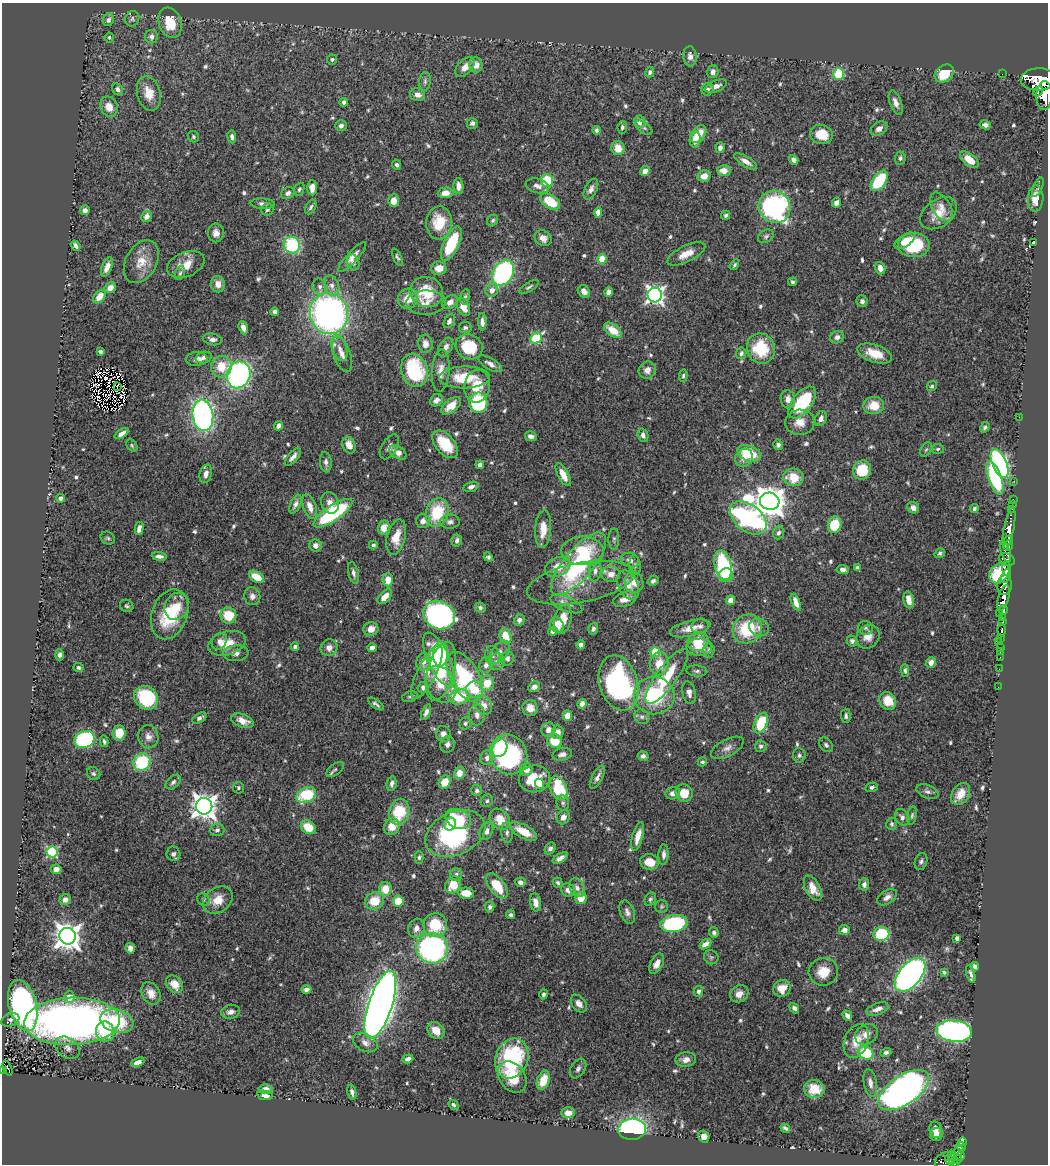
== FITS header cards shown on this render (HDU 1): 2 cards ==
NAXIS1  =                 1046
NAXIS2  =                 1162

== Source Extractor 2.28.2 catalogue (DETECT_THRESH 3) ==
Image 1046 x 1162 px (HDU 1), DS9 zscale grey, 1 PNG px = 1 image px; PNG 1050 x 1166 px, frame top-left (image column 1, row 1162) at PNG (2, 3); each listed source drawn as its Kron ellipse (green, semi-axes under 4 px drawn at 4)
Background 0.855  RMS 0.028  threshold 0.0827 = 3 sigma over >= 5 px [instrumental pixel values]
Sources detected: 671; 5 with non-positive FLUX_AUTO (blend fragments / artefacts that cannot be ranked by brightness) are neither listed nor drawn; of the other 666, the 500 brightest by FLUX_AUTO listed and drawn (166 fainter detections omitted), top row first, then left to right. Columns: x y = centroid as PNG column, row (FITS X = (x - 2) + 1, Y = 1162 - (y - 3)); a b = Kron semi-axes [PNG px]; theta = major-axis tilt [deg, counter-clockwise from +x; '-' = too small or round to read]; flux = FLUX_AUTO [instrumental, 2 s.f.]
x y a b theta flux
132 19 8 7 - 4.7
108 20 6 5 - 7.1
170 23 15 11 -71 45
109 37 5 4 - 3.9
151 37 7 6 - 7.4
690 56 10 7 -85 11
332 59 5 5 - 3.6
476 65 7 7 - 18
465 67 12 7 48 15
650 72 5 4 - 5.1
713 72 6 5 - 7.8
944 73 10 8 37 51
839 74 6 5 - 69
1002 74 2 2 - 7.5
1039 79 18 11 2 6100
425 81 9 6 82 5.8
716 86 11 5 20 11
118 89 6 5 - 6
708 89 6 6 - 5.6
1038 91 6 3 48 1100
149 93 17 11 -76 32
418 95 8 6 -14 12
1044 96 14 8 87 3300
344 102 4 4 - 7
896 103 13 5 -70 11
109 107 10 8 -67 21
639 122 6 5 - 14
472 123 5 5 - 5.6
985 125 5 4 - 6
341 126 6 5 - 7.7
622 127 6 4 84 4
644 128 10 5 -36 5
879 129 9 6 34 10
596 130 4 3 - 3.8
698 134 10 6 52 35
821 134 11 9 -9 44
193 137 6 5 - 3.6
232 137 6 4 -82 5.6
695 140 8 5 85 15
618 148 7 6 - 25
720 148 5 4 - 7.7
900 158 6 5 - 5.1
794 160 5 4 - 9.4
969 160 11 6 -38 29
746 161 13 5 -33 12
397 165 5 4 - 4.9
645 171 5 4 - 14
724 171 7 5 -4 19
704 176 7 5 13 15
547 180 6 6 - 73
879 181 11 6 54 110
458 186 8 5 -86 9.9
537 186 12 7 -14 11
1038 187 10 4 67 4.4
312 188 7 5 89 15
299 189 7 5 67 3.6
591 189 11 6 64 8
288 193 7 5 30 7
446 193 8 5 2 15
1036 199 13 7 88 31
394 201 6 5 - 19
550 202 11 6 -33 59
836 203 5 4 - 12
263 204 12 5 -4 7.1
311 207 8 4 59 4.6
775 207 16 15 - 350
941 207 16 9 -58 16
85 210 5 4 - 6.9
267 210 6 6 - 4.7
598 212 5 4 - 16
938 213 20 13 35 35
726 215 5 4 - 4.2
146 216 6 5 - 11
493 220 6 5 - 4.1
439 223 16 12 87 60
216 233 9 8 - 11
766 236 8 6 29 4.9
543 238 9 7 -32 13
905 241 12 6 34 15
1034 243 4 3 - 5.9
451 244 18 7 65 100
292 245 8 8 - 160
914 245 16 12 2 120
75 246 6 4 -52 7.4
686 254 21 8 26 25
352 257 19 5 47 14
397 257 9 3 -66 3.8
602 259 5 4 - 69
141 262 23 15 61 36
353 262 8 6 -71 7.3
186 264 20 12 22 28
734 265 6 4 57 3.8
107 267 10 5 68 13
439 268 7 7 - 21
880 268 6 5 - 12
180 273 7 4 69 3.6
503 273 13 10 61 320
793 282 4 3 - 3.9
218 284 8 7 - 15
332 286 10 7 -71 11
320 287 8 7 - 7.2
529 287 11 4 31 4.7
110 288 6 5 - 13
492 290 6 6 - 11
584 291 7 5 -47 10
426 292 17 15 -16 61
609 292 4 4 - 14
655 295 7 7 - 770
99 297 7 5 52 21
465 297 8 5 79 3.6
408 299 10 9 - 26
862 301 6 5 - 5.7
426 302 20 12 1 19
450 302 8 6 37 10
463 307 9 6 -66 23
275 312 4 4 - 7.4
329 314 20 19 - 720
449 321 7 5 61 6.2
482 322 8 4 -88 9
243 328 7 4 -70 12
465 328 6 5 - 4.2
613 330 10 6 -36 32
837 337 7 6 - 7.4
536 338 6 5 - 160
212 339 9 5 -10 8.2
425 344 9 7 -85 11
446 347 10 6 59 9.5
469 347 14 12 -27 77
339 348 13 7 -72 14
761 348 15 14 - 79
100 351 4 3 - 4.8
741 353 6 5 - 6
875 353 18 8 -19 35
342 354 18 8 -71 17
204 358 8 5 16 5.6
197 359 11 7 4 8.9
490 364 13 5 -31 11
221 367 11 10 - 41
414 370 17 13 -72 130
441 370 21 9 86 18
647 370 9 8 - 12
239 375 13 11 66 520
683 376 6 4 87 3.8
464 377 25 11 1 65
117 386 4 2 - 3.5
477 386 16 12 80 43
932 386 5 4 - 3.8
788 399 9 7 -82 13
436 400 7 5 37 7.2
802 402 18 9 52 130
478 403 10 9 - 150
451 406 11 6 40 25
874 406 10 8 1 37
203 415 15 10 -82 620
1019 417 2 2 - 42
821 418 8 5 66 8.5
800 422 15 12 5 24
278 426 5 4 - 7
985 427 5 4 - 3.9
122 433 8 4 32 10
643 435 7 5 -71 6.6
531 436 6 5 - 7.6
445 444 16 9 -49 61
132 445 7 5 -51 3.6
349 445 8 6 -69 18
778 445 5 5 - 5.4
389 447 14 7 59 8.9
926 449 8 5 62 3.8
938 449 6 5 - 3.6
398 453 9 6 -33 14
749 453 12 7 -23 67
293 457 11 5 49 9.7
744 458 9 8 - 14
326 462 10 6 -84 7.2
999 463 15 7 -66 500
480 465 4 4 - 7.1
862 470 10 9 - 60
206 474 9 6 76 11
563 475 12 5 -63 20
793 477 10 8 -10 42
995 478 17 6 -71 200
1014 481 2 2 - 11
471 487 8 4 16 7.1
60 498 4 4 - 6.6
1013 499 2 2 - 20
770 501 10 8 -15 3700
330 503 11 8 -70 14
295 504 10 5 64 7.5
1012 505 2 2 - 19
310 507 13 6 -71 17
913 508 6 5 - 9.4
974 509 4 4 - 4.3
1012 509 3 2 - 24
437 512 14 11 72 84
333 513 23 7 34 210
748 518 21 13 -39 520
423 521 7 7 - 9.6
450 522 10 7 2 7.3
835 525 8 6 74 55
139 528 7 4 77 9.6
384 528 7 5 70 19
1009 528 21 5 79 1700
543 529 19 8 86 29
779 533 6 5 - 5.2
396 537 18 9 76 34
108 538 7 6 - 4.1
614 539 10 5 88 4.9
457 540 6 5 - 7.6
1008 540 4 3 - 670
373 545 4 3 - 3.8
1008 545 5 4 - 670
315 546 6 6 - 10
583 551 21 14 -1 66
1006 552 11 4 -70 230
940 553 5 4 - 3.9
159 556 7 4 -6 7.6
488 557 5 4 - 3.6
1007 559 8 6 -21 150
630 560 9 7 -19 8.6
578 564 39 14 50 230
635 565 10 5 -86 5.3
723 565 15 8 -78 230
558 567 13 9 25 29
857 568 4 3 - 4
1006 568 7 4 -84 810
843 570 6 4 -6 8.5
595 571 10 6 81 8.8
353 573 11 5 -76 7.3
999 573 11 8 50 160
611 574 9 8 - 15
726 575 7 6 - 38
1006 576 7 3 70 530
257 577 8 5 -32 38
388 580 6 5 - 24
653 581 6 5 - 5.1
634 582 10 9 - 16
580 583 54 19 11 83
628 585 15 10 -66 21
1004 585 10 7 84 770
252 596 9 8 - 9.2
385 597 9 5 46 18
1003 598 13 5 75 2700
625 599 12 7 18 15
730 600 5 4 - 17
909 600 8 5 -81 17
796 602 9 4 -68 15
566 604 17 7 -23 13
127 606 7 6 - 4.1
177 606 14 12 60 28
480 608 5 5 - 5.4
1003 610 5 4 - 920
1000 613 3 2 - 150
170 614 26 17 70 100
439 615 16 13 -27 520
228 616 8 8 - 55
1002 617 3 2 - 150
563 619 15 8 76 31
519 620 6 5 - 7.9
1003 622 4 3 - 390
557 625 8 6 -62 25
700 626 8 7 - 6.9
759 627 10 8 -23 10
690 628 21 7 13 23
865 628 8 6 -15 4.8
371 629 7 7 - 17
593 629 6 4 72 5.2
747 629 15 14 - 100
1002 630 6 3 89 200
553 631 5 4 - 9.6
505 636 8 6 -72 41
868 637 12 10 48 19
1001 638 3 3 - 170
219 641 9 7 56 8.4
852 641 5 5 - 5.5
698 642 11 9 18 36
999 642 3 2 - 8.3
227 643 19 11 16 37
581 645 4 4 - 8.3
295 646 4 4 - 7.1
699 647 13 8 2 32
329 648 8 8 - 14
372 648 4 4 - 12
1001 648 3 3 - 32
709 650 7 5 -85 4.7
499 652 13 7 54 12
655 652 5 5 - 90
1000 652 2 2 - 8.8
236 653 12 8 5 11
440 654 12 7 89 78
60 655 5 4 - 4.8
492 656 10 7 -76 7.8
1000 657 2 2 - 13
507 658 7 6 - 6.8
439 660 29 11 -65 170
497 661 8 8 - 9.3
423 662 9 7 76 13
931 662 5 5 - 13
659 664 12 9 79 32
486 665 8 6 75 9.4
79 668 5 4 - 4.7
999 669 2 2 - 8.6
441 671 30 13 75 88
697 671 10 5 -4 5.3
905 671 6 4 -86 4
427 672 29 9 63 46
465 677 27 14 -61 190
667 677 33 10 54 84
487 683 7 7 - 37
619 683 28 19 -73 320
441 684 19 14 -61 47
534 687 6 5 - 9.6
998 687 2 2 - 5.6
423 688 5 5 - 7.7
475 690 8 8 - 39
689 693 11 6 -79 10
654 696 20 18 -8 140
410 697 8 5 19 3.6
459 697 10 7 12 79
146 698 13 11 -41 140
888 701 9 8 - 39
376 704 9 3 -37 5.3
582 704 5 4 - 12
484 705 10 8 -64 17
530 708 8 7 - 18
426 712 8 4 68 7.5
477 715 10 8 88 11
567 715 5 4 - 20
846 716 7 4 -88 4.8
642 717 8 7 - 5.8
199 718 8 4 30 6.6
242 721 11 6 -19 21
465 723 6 5 - 5.1
761 723 11 6 66 87
548 730 7 6 - 9.6
558 732 6 6 - 10
119 733 7 6 - 33
443 734 8 7 - 10
148 737 12 10 -82 13
85 739 10 8 23 270
104 741 6 3 -77 3.9
554 741 7 7 - 39
448 744 8 7 - 6.9
826 745 8 6 -49 5.1
761 746 6 5 - 5
500 748 9 7 63 73
727 748 18 8 27 13
509 754 20 18 -63 290
562 754 10 6 13 7.4
799 755 7 6 - 5
643 756 5 5 - 6.2
487 758 7 6 - 9.3
142 762 9 8 - 110
702 762 4 4 - 3.5
335 769 10 5 38 4.9
526 769 6 6 - 14
459 773 6 5 - 22
94 774 7 6 - 3.8
597 777 12 5 62 8.7
534 779 15 13 9 64
173 782 9 5 43 5.9
445 782 7 5 60 32
392 784 7 5 79 6.2
540 784 5 3 - 9.1
872 787 6 5 - 4.7
238 788 6 5 - 3.8
558 788 12 8 -67 90
477 790 5 5 - 4.5
927 792 12 6 -22 7.5
673 793 7 6 - 11
684 793 9 8 - 38
961 794 12 8 57 29
306 795 10 7 27 100
487 801 6 5 - 4.4
563 803 8 6 -79 5
204 806 8 8 - 1900
399 812 13 10 78 70
912 815 9 4 80 4.1
563 817 7 6 - 9.8
902 817 9 6 -58 7.7
458 819 13 9 -21 68
500 819 12 9 -49 31
450 824 6 6 - 46
892 824 6 5 - 4.2
308 827 8 6 -37 43
392 827 9 7 62 25
217 830 7 6 - 6.4
486 831 9 6 63 9.7
523 831 15 6 -27 38
455 833 31 21 24 250
507 833 10 5 -86 5.9
638 836 15 5 75 22
550 848 6 5 - 6.6
52 852 5 5 - 220
173 854 7 7 - 7.6
664 855 10 5 87 7.9
419 857 6 4 88 3.6
560 858 8 4 31 8.7
921 861 9 6 74 5.5
650 862 9 7 -12 29
56 869 5 4 - 9.5
456 875 6 6 - 6.3
520 882 5 4 - 8.3
558 883 5 4 - 4.1
864 884 6 5 - 7.3
453 885 9 7 57 32
497 886 15 7 -53 50
577 888 10 7 -63 10
813 888 13 7 -62 27
385 889 7 6 - 31
568 890 7 6 - 12
466 893 8 5 -7 28
887 897 11 6 33 9.6
581 898 6 5 - 32
203 899 6 6 - 4
650 899 7 5 61 4
65 900 6 5 - 9.1
218 900 16 12 35 30
374 901 10 8 23 40
398 901 5 5 - 35
536 902 9 5 -81 13
662 906 6 6 - 3.5
490 907 5 4 - 4.9
627 912 12 7 -70 8.9
511 915 4 3 - 4.4
674 923 14 8 8 250
435 925 12 11 - 65
416 928 9 8 - 10
844 930 5 5 - 12
714 933 5 4 - 4.7
881 934 8 7 - 96
68 936 8 8 - 2300
957 938 4 4 - 9.7
705 944 6 4 35 11
130 948 5 4 - 9.6
432 948 16 15 - 410
711 957 7 7 - 4.1
657 964 11 6 62 15
975 967 5 4 - 6.5
823 972 15 13 17 36
944 972 4 3 - 3.8
971 974 9 4 -73 6.5
910 975 20 11 50 890
175 984 10 7 -49 27
782 988 9 8 - 22
306 990 5 4 - 6.7
698 991 5 5 - 6.7
151 993 12 9 -60 17
543 994 5 4 - 4.8
739 994 10 8 33 15
70 997 6 5 - 23
579 1004 10 6 -52 11
23 1005 26 14 -75 670
380 1005 35 12 72 3000
794 1008 6 4 -53 6.2
878 1009 11 5 19 13
231 1012 9 7 14 9.3
847 1016 5 4 - 7.5
10 1020 9 6 22 5.3
72 1021 48 23 2 1100
117 1021 17 11 -16 100
436 1030 9 7 -44 26
954 1031 18 10 -6 600
105 1032 10 9 - 52
866 1034 12 9 29 15
856 1041 18 11 68 28
365 1043 13 8 -27 12
68 1048 13 9 -37 12
886 1052 5 4 - 5.4
866 1053 8 6 -28 79
408 1059 5 4 - 7.1
512 1059 20 16 68 210
686 1060 10 7 6 12
138 1062 7 4 25 11
7 1068 8 3 -67 34
578 1069 11 7 57 7
3 1070 3 2 - 18
512 1077 17 12 -54 51
543 1080 10 6 68 42
870 1083 14 6 -79 12
265 1089 7 4 1 9.7
814 1089 10 9 - 29
904 1090 29 14 34 1000
352 1092 8 4 -76 6.4
265 1095 8 4 -10 7.7
453 1105 5 4 - 4.9
568 1113 7 5 2 17
785 1128 5 3 - 4.2
632 1129 14 10 5 400
936 1130 8 6 -80 18
936 1135 6 6 - 10
704 1136 6 5 - 16
963 1142 4 3 - 190
961 1147 5 4 - 240
959 1151 6 4 42 80
952 1156 5 4 - 100
961 1156 4 4 - 310
949 1159 4 3 - 140
957 1159 5 4 - 190
945 1161 10 7 26 260
954 1163 5 3 - 440
At the frame edge (FLAGS 8, measured only in part): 4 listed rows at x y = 1039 79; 1044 96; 3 1070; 954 1163
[166 fainter detections neither listed nor drawn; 5 non-positive-flux detections neither listed nor drawn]